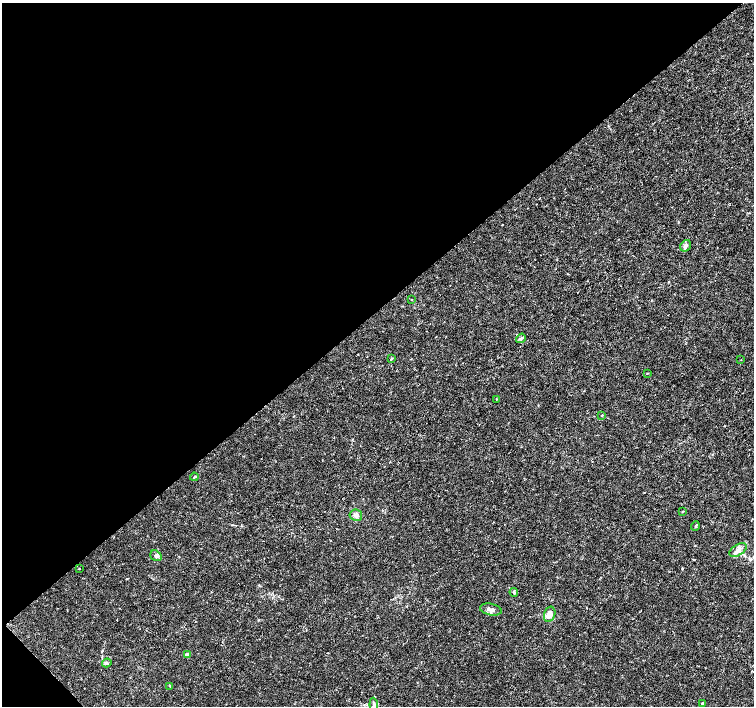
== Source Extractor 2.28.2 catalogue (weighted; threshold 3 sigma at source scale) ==
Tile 5 of 4 x 4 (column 1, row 2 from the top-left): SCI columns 1-1504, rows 2965-4372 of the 6022 x 5995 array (HDU 1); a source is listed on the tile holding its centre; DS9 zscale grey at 2 x 2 block average (1 PNG px = mean of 2 x 2 image px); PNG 756 x 708 px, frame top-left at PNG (2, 3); each listed source drawn as its Kron ellipse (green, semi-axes under 4 px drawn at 4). Shown black and unused: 44% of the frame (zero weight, under 3 of 4 exposures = <1% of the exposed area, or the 3 px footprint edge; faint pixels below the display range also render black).
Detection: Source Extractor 2.28.2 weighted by HDU 2 'WHT'; one run over the whole footprint, this tile lists its part. Background 0.00168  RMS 9.3e-04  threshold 0.00418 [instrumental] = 3 sigma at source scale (4.5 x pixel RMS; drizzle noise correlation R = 1.50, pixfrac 1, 0.0396/0.0396 arcsec/px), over >= 5 px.
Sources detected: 23; all 23 listed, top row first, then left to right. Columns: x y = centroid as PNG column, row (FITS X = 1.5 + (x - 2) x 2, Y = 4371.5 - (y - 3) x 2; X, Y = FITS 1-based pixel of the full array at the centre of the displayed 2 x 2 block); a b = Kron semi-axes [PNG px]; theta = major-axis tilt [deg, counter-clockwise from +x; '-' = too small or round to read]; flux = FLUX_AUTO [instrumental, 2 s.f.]
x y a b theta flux
686 246 6 5 - 0.58
411 299 2 2 - 0.084
521 338 5 4 - 0.32
391 359 4 2 - 0.2
741 360 2 2 - 0.069
647 373 2 2 - 0.11
496 399 2 2 - 0.11
601 415 3 2 - 0.1
194 477 4 2 - 0.19
682 511 3 2 - 0.11
356 515 6 5 - 0.83
695 526 5 2 - 0.2
738 550 10 5 33 1.1
156 556 6 5 - 0.49
79 568 2 2 - 0.14
514 592 5 2 - 0.22
491 610 11 5 -12 1.1
550 614 8 5 74 1.8
187 655 3 2 - 1.5
107 663 5 3 - 0.34
170 686 3 2 - 0.13
702 703 3 3 - 0.41
374 705 7 4 -84 0.76
Isophote crosses this tile's border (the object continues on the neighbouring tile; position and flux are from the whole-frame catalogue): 1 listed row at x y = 374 705
Diffuse or blended objects may show on this block-average render without a row.